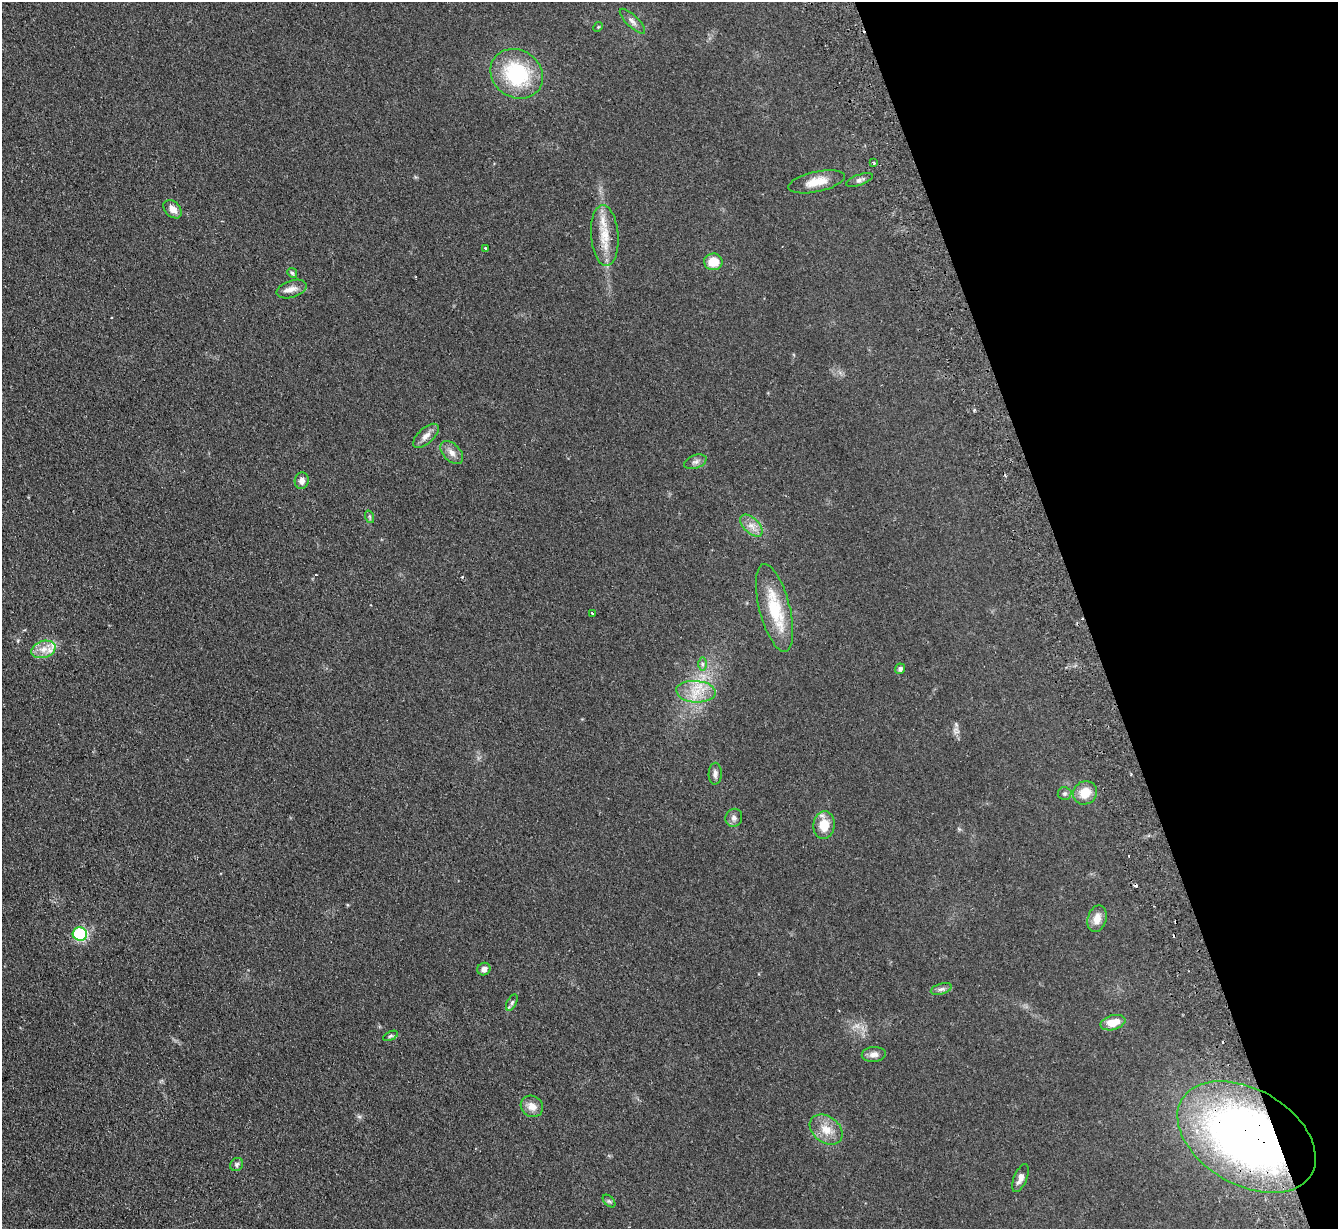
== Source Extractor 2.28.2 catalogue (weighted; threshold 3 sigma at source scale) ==
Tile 12 of 4 x 4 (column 4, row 3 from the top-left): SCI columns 4056-5391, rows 1386-2612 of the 5439 x 5351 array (HDU 1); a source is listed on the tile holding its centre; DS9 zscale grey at full resolution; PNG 1340 x 1231 px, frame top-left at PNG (2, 2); each listed source drawn as its Kron ellipse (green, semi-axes under 4 px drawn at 4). Shown black and unused: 19% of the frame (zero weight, under 2 of 3 exposures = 3% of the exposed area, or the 3 px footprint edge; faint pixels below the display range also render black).
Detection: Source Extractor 2.28.2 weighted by HDU 2 'WHT'; one run over the whole footprint, this tile lists its part. Background 0.0751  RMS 0.0075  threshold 0.0339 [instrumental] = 3 sigma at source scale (4.5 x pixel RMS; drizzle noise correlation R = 1.50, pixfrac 1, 0.05/0.05 arcsec/px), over >= 5 px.
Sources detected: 52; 7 cosmic-ray / hot-pixel residue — neither listed nor drawn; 2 inside a brighter listed object's ellipse — not listed separately; the other 43 listed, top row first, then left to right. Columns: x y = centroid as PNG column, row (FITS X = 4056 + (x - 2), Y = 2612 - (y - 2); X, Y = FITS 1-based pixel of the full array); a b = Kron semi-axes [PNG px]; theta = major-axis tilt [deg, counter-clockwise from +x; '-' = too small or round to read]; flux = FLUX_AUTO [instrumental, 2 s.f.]
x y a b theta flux
632 21 16 6 -44 3.3
598 27 5 4 - 0.76
517 74 27 23 -34 55
874 162 3 2 - 1.2
860 180 14 5 19 2.5
816 182 29 10 12 12
173 209 10 7 -45 4.9
605 236 30 13 -85 17
486 248 3 3 - 1.1
713 262 9 8 - 12
292 273 5 4 - 1
292 289 16 8 18 5.3
426 436 16 7 42 4.9
452 452 14 8 -46 4.9
695 462 12 6 20 2.8
302 481 8 7 - 3.9
370 517 6 4 -71 1
751 526 14 7 -43 5.5
774 608 45 15 -76 33
592 613 3 2 - 0.99
43 649 12 8 18 6.5
702 664 7 4 -89 1.7
900 669 5 5 - 2.2
696 692 20 11 -4 13
715 774 11 6 89 2.9
1085 793 12 11 - 12
1064 794 7 6 - 1.8
734 818 9 8 - 2.8
824 825 14 10 84 12
1097 919 13 9 74 7.5
80 934 7 7 - 44
484 969 7 6 - 3.4
941 989 11 5 17 2.3
512 1002 9 4 63 1.7
1113 1023 13 7 15 11
390 1036 8 4 27 1.3
874 1054 12 7 4 3.8
532 1106 11 10 - 6.5
826 1130 18 13 -37 11
1247 1137 75 48 -30 400
237 1164 7 6 - 1.8
1020 1178 15 6 68 4.4
609 1201 7 4 -44 1.4
Overlapping masked pixels (flux is a lower limit): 1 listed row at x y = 1247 1137